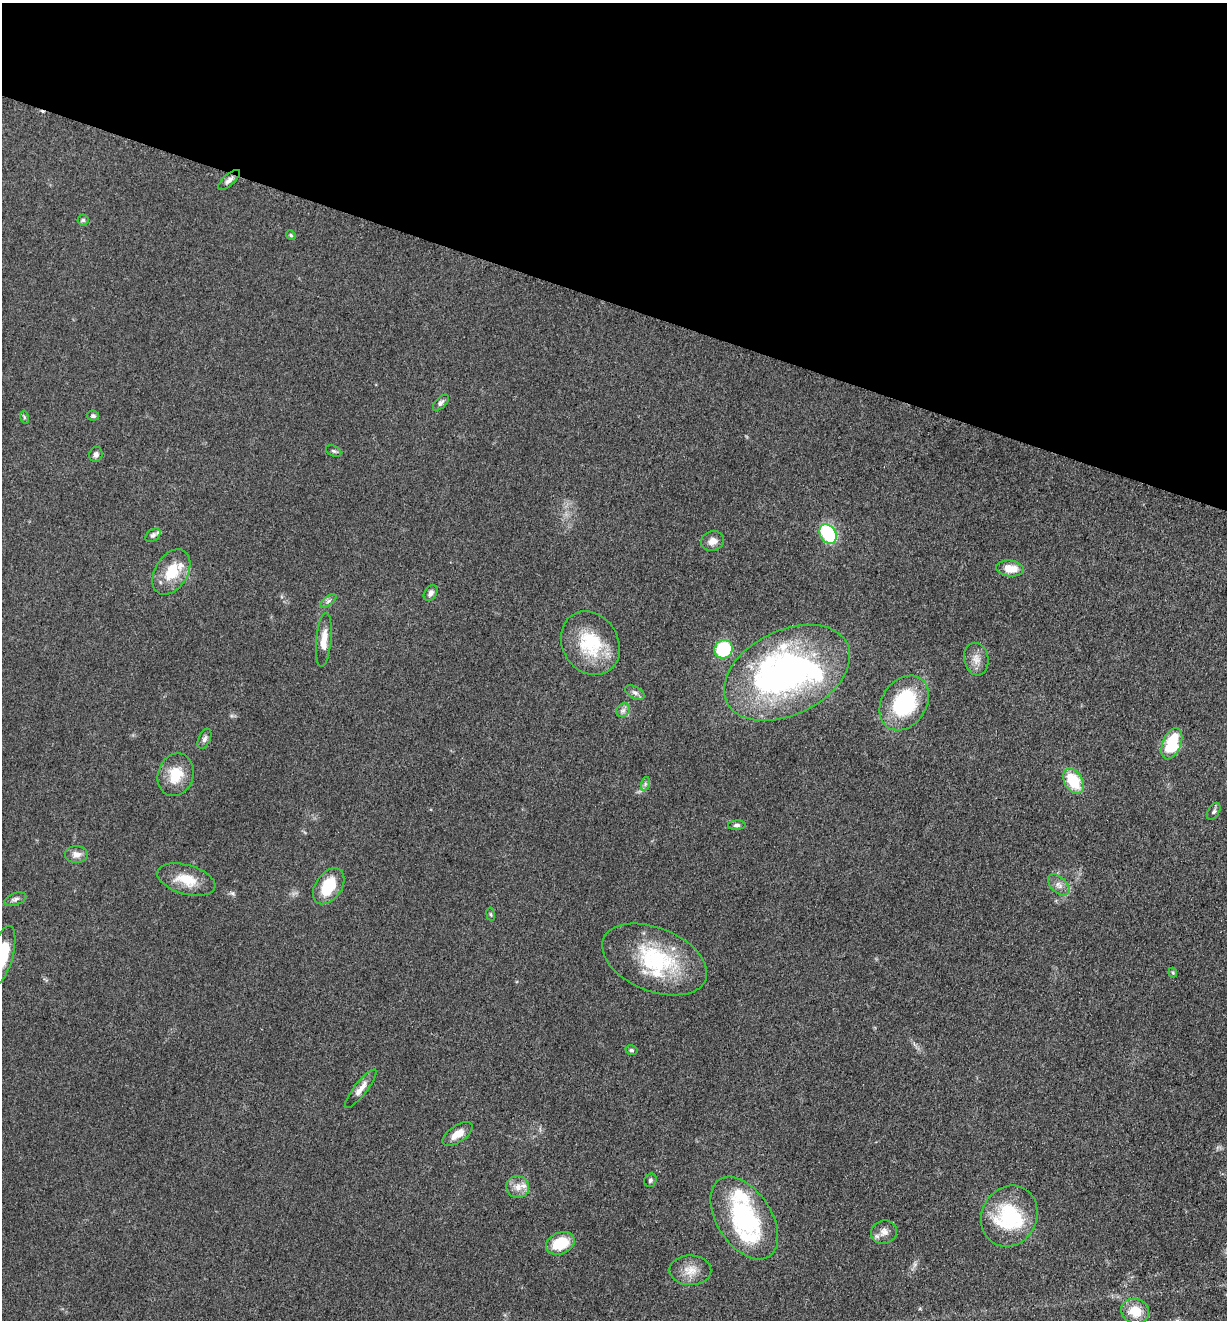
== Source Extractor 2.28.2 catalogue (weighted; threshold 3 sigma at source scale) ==
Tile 2 of 4 x 4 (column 2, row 1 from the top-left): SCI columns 1489-2713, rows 3966-5283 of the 5304 x 5292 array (HDU 1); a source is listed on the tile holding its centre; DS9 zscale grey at full resolution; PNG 1229 x 1322 px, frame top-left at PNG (2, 3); each listed source drawn as its Kron ellipse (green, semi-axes under 4 px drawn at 4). Shown black and unused: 23% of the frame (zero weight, under 3 of 5 exposures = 1% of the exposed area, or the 3 px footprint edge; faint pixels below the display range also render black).
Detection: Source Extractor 2.28.2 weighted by HDU 2 'WHT'; one run over the whole footprint, this tile lists its part. Background 0.0504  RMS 0.0058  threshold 0.0261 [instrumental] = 3 sigma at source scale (4.5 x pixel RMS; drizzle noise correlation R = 1.50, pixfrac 1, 0.05/0.05 arcsec/px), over >= 5 px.
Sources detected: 60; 2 inside a brighter object's white glare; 1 cosmic-ray / hot-pixel residue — neither listed nor drawn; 7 inside a brighter listed object's ellipse — not listed separately; the other 50 listed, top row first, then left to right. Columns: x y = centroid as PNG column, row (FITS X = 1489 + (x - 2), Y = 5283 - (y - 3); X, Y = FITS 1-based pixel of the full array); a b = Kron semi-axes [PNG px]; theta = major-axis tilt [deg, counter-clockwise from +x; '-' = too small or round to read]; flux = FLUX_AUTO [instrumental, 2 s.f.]
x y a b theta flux
229 180 14 5 42 2.6
83 220 5 5 - 1
291 235 5 4 - 0.81
441 403 10 5 46 1.5
93 416 6 5 - 1.2
24 417 6 4 -72 0.71
334 451 8 5 -26 1.1
96 454 8 6 68 2
828 534 10 7 -58 42
153 535 8 5 38 1.7
712 541 12 10 15 4.1
1010 569 14 8 -6 8.9
171 572 25 16 58 17
431 593 8 6 54 2.1
328 601 9 4 36 1.6
324 640 27 7 85 7.6
590 643 33 28 -58 32
724 649 9 8 - 40
976 659 16 12 -79 5.5
787 673 67 42 26 180
635 693 10 6 -28 2
904 703 29 22 56 50
623 710 8 6 43 1.9
204 739 11 6 66 1.8
1172 744 16 9 68 26
176 775 22 17 71 14
1073 781 13 9 -57 22
645 784 7 4 73 1.2
1214 811 9 5 60 1.7
737 825 9 4 4 1.4
76 854 11 8 1 3.6
186 880 30 14 -16 14
1059 885 13 7 -45 3.3
329 886 20 13 54 21
15 899 11 6 19 1.9
491 914 7 3 -81 0.75
2 956 31 11 75 25
654 959 55 31 -22 54
1173 973 5 4 - 0.83
631 1050 6 4 -15 1
361 1089 24 6 52 4.9
458 1134 17 8 34 6.9
650 1180 7 6 - 1.3
518 1187 11 11 - 5.2
1009 1216 31 27 62 43
744 1218 46 27 -57 69
884 1232 13 11 20 4.3
560 1243 15 10 25 18
690 1270 21 15 -1 8.3
1135 1311 14 12 -18 12
Isophote crosses this tile's border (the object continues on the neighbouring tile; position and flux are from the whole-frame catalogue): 1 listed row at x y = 2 956